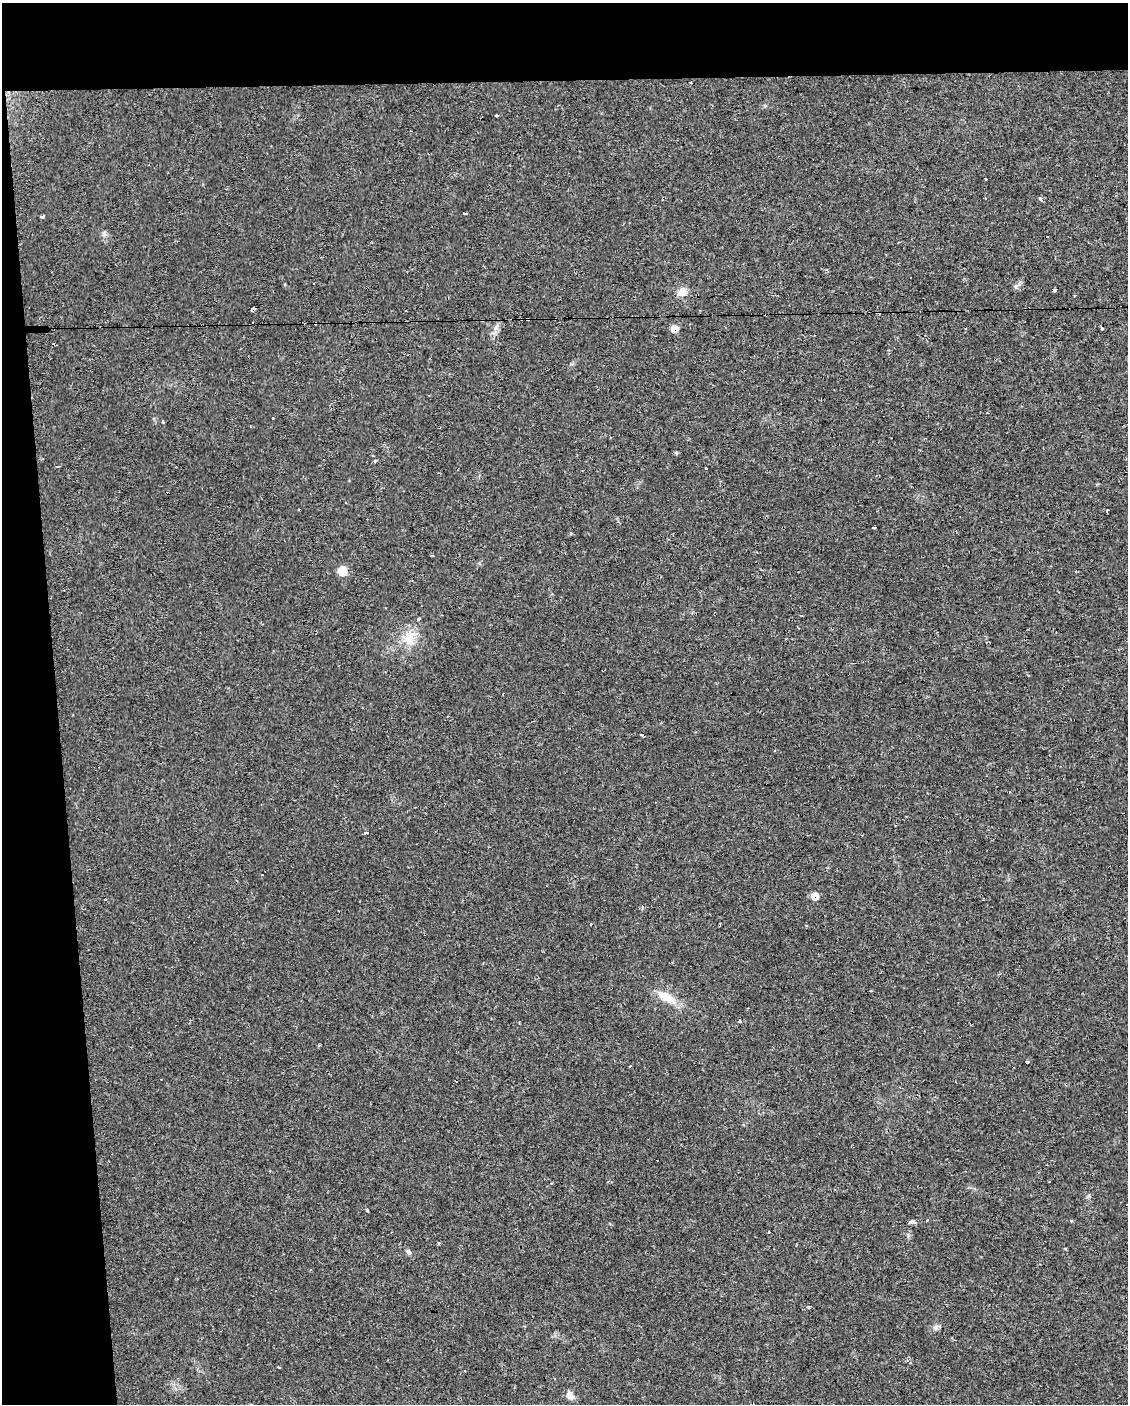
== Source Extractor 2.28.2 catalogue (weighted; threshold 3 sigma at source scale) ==
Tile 1 of 4 x 3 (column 1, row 1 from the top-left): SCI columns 1-1126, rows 2809-4210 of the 4506 x 4253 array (HDU 1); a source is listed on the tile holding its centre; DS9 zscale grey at full resolution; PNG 1130 x 1406 px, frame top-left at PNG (2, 3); no overlay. Shown black and unused: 11% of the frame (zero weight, under 2 of 3 exposures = <1% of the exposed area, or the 3 px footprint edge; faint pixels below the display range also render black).
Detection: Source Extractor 2.28.2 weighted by HDU 2 'WHT'; one run over the whole footprint, this tile lists its part. Background 0.0242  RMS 0.0032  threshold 0.0142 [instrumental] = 3 sigma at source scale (4.5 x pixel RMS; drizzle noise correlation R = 1.50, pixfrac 1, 0.0396/0.0396 arcsec/px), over >= 5 px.
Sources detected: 59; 12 cosmic-ray / hot-pixel residue — not listed; the other 47 listed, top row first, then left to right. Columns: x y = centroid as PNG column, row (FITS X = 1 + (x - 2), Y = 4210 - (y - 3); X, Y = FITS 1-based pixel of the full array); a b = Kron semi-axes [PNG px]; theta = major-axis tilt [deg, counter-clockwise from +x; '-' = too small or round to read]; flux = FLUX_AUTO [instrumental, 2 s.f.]
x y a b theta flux
690 82 3 2 - 0.26
496 115 3 3 - 1.2
985 178 3 2 - 0.29
985 198 3 2 - 0.27
1040 199 5 5 - 0.66
464 213 3 3 - 0.66
42 217 4 3 - 1.1
104 234 8 5 -45 0.74
1054 289 3 3 - 21
683 292 12 10 23 2.5
254 308 4 3 - 7.4
528 319 3 3 - 1.8
315 323 3 3 - 0.9
496 326 12 3 55 0.76
965 328 3 3 - 0.64
1102 328 3 3 - 0.46
674 329 6 6 - 2.8
273 418 3 3 - 0.68
163 422 3 3 - 0.35
373 455 3 2 - 0.3
375 460 4 3 - 2.1
706 469 3 3 - 0.8
874 527 4 3 - 1.2
432 556 3 2 - 0.33
342 571 8 7 - 6.4
419 619 4 3 - 2.2
409 638 20 16 46 5.7
603 670 3 2 - 0.98
642 735 5 3 - 1.6
366 832 5 3 - 3.2
815 896 7 6 - 3
871 991 3 2 - 0.66
667 997 31 10 -30 5.3
740 1022 4 3 - 2.3
318 1045 4 3 - 0.39
1027 1061 3 3 - 1.5
630 1066 3 2 - 0.23
743 1125 4 3 - 0.43
608 1181 4 4 - 0.32
367 1210 3 3 - 0.51
927 1220 3 3 - 1.5
1071 1220 3 3 - 0.71
912 1222 6 3 5 7.3
409 1252 7 6 - 0.76
935 1327 7 6 - 0.85
279 1367 3 2 - 0.41
570 1395 11 8 -57 2.1
Overlapping masked pixels (flux is a lower limit): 5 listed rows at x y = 528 319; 315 323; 674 329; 603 670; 815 896
Unlisted compact peaks at least as high as the median listed source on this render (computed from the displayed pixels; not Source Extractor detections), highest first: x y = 1016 287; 676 453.